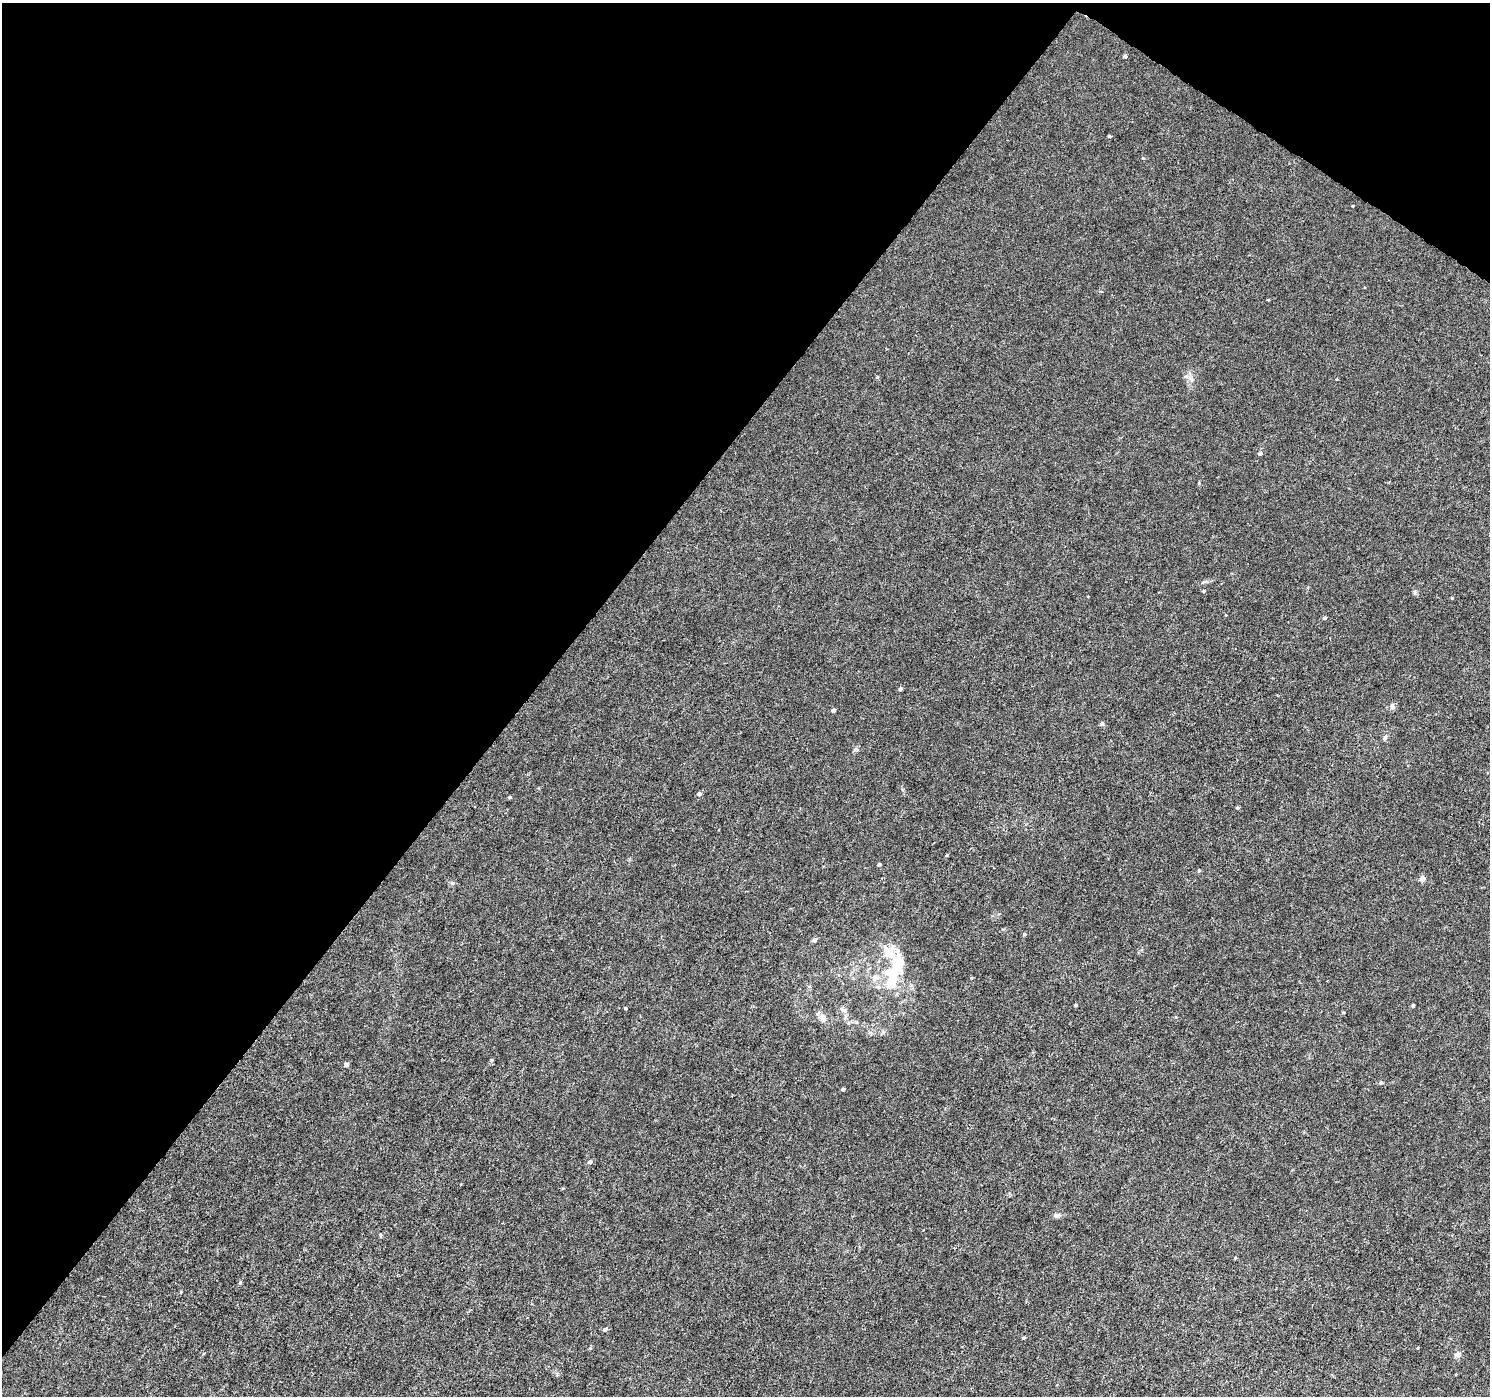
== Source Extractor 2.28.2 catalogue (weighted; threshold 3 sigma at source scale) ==
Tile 2 of 4 x 4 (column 2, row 1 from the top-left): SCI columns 1490-2977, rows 4365-5758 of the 5962 x 6006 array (HDU 1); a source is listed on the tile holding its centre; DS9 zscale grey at full resolution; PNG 1492 x 1398 px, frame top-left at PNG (2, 3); no overlay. Shown black and unused: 38% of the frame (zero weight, under 4 of 8 exposures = <1% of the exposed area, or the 3 px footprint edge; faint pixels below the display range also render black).
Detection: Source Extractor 2.28.2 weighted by HDU 2 'WHT'; one run over the whole footprint, this tile lists its part. Background 5.21e-04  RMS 0.001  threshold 0.00409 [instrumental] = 3 sigma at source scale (4.09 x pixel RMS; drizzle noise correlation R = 1.36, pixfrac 0.8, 0.0396/0.0396 arcsec/px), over >= 5 px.
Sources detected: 50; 2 inside a brighter object's white glare — not listed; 2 inside a brighter listed object's ellipse — not listed separately; the other 46 listed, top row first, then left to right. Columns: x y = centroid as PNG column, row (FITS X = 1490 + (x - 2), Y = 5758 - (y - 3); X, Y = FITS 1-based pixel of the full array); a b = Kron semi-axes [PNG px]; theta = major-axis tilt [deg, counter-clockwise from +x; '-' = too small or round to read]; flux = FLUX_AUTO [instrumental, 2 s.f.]
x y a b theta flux
1125 56 5 4 - 0.15
1109 136 3 3 - 0.13
1143 158 4 4 - 0.075
1353 206 4 3 - 0.061
1268 300 4 3 - 0.076
1186 376 7 4 18 0.18
877 377 5 4 - 0.1
1260 453 5 4 - 0.2
1204 591 5 4 - 0.1
1324 618 4 4 - 0.17
900 689 4 4 - 0.18
1393 707 7 7 - 0.27
833 710 4 4 - 0.24
1102 724 5 4 - 0.24
1385 737 8 5 63 0.2
855 749 6 4 2 0.15
699 794 5 5 - 0.21
510 797 4 3 - 0.14
1237 808 4 4 - 0.13
947 855 4 3 - 0.087
879 864 4 3 - 0.16
1199 870 5 3 - 0.095
1422 879 5 4 - 0.75
1024 934 5 4 - 0.13
814 940 4 4 - 0.39
892 975 42 18 82 4.4
971 978 4 3 - 0.078
1076 1005 4 3 - 0.11
1413 1006 4 3 - 0.13
625 1008 3 3 - 0.22
843 1010 12 5 -36 0.3
1343 1012 4 3 - 0.08
823 1018 13 8 -34 0.55
491 1060 5 4 - 0.14
346 1064 4 4 - 0.33
1381 1083 5 5 - 0.16
843 1089 4 4 - 0.15
590 1162 5 4 - 0.26
1056 1215 10 6 12 0.28
1235 1258 4 3 - 0.078
240 1282 5 4 - 0.11
605 1329 5 4 - 0.27
1023 1338 5 3 - 0.11
1418 1348 4 2 - 0.069
204 1353 5 3 - 0.085
1458 1354 5 4 - 0.78
Unlisted compact peaks at least as high as the median listed source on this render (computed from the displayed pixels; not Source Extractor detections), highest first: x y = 452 883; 1452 598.